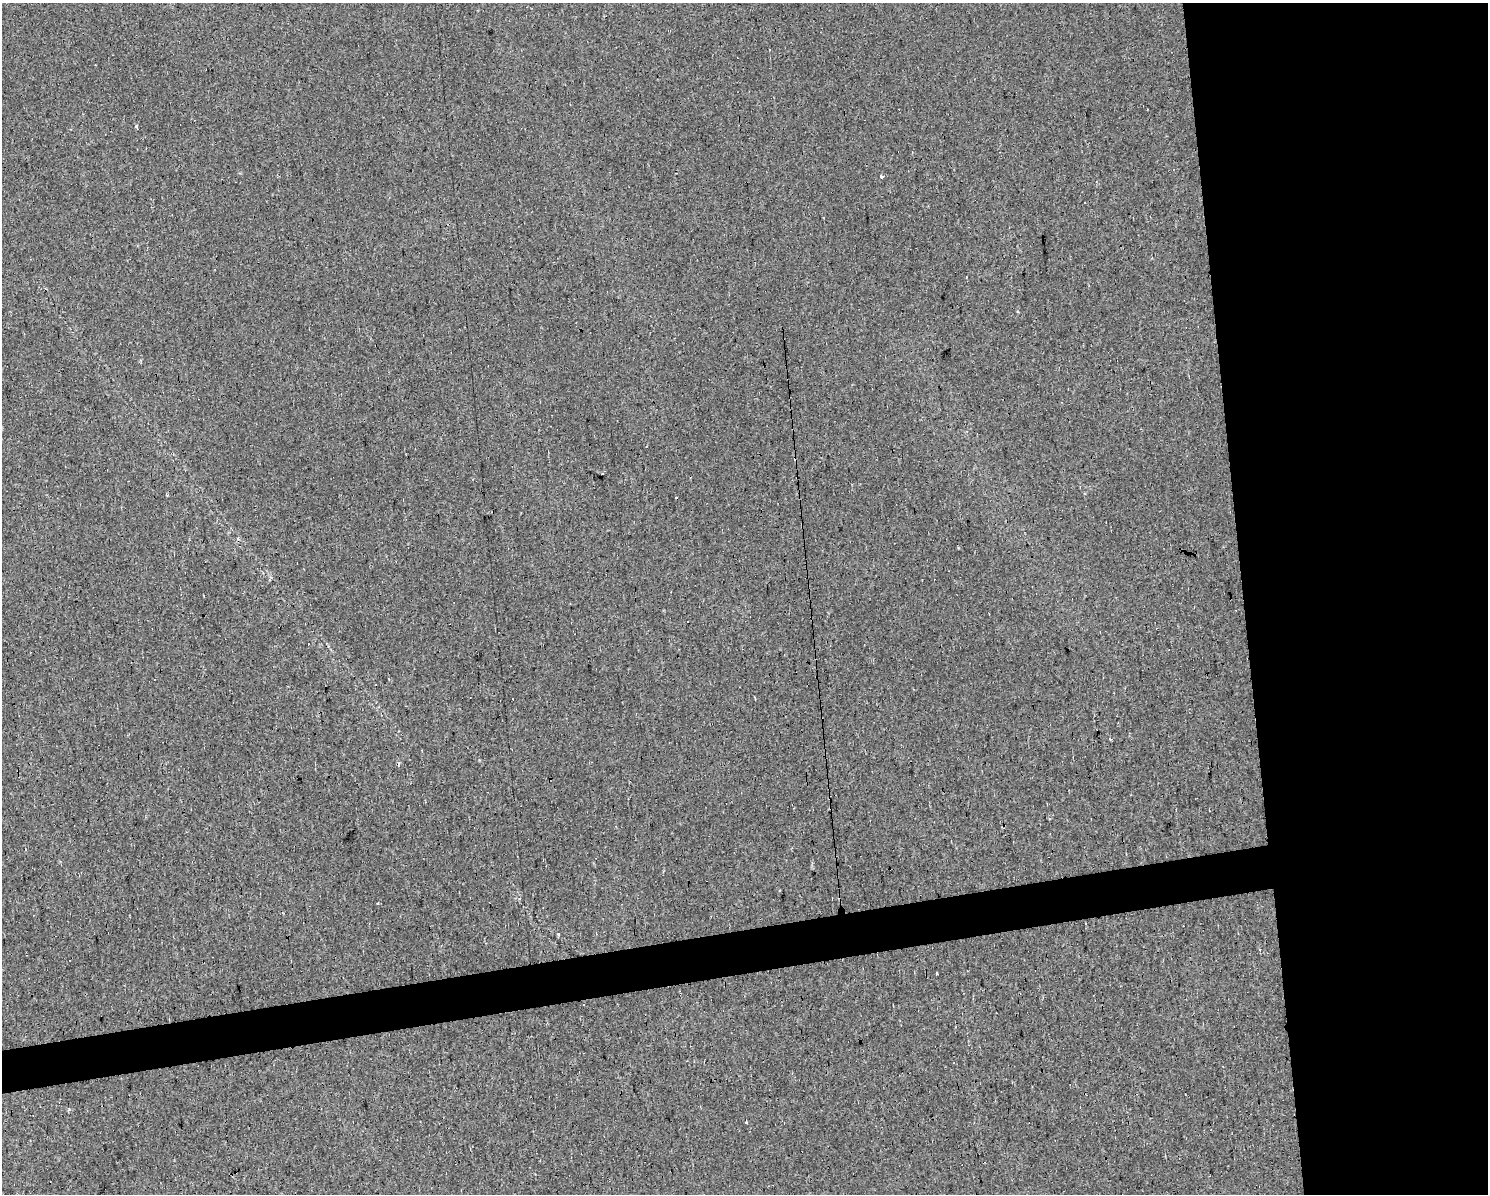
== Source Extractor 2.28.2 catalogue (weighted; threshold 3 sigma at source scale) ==
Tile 6 of 3 x 4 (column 3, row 2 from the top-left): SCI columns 3034-4519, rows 2387-3578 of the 4537 x 4771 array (HDU 1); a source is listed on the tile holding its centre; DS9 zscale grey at full resolution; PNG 1490 x 1196 px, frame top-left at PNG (2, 3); no overlay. Shown black and unused: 20% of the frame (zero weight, under 2 of 3 exposures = <1% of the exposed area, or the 3 px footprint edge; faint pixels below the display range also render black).
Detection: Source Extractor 2.28.2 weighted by HDU 2 'WHT'; one run over the whole footprint, this tile lists its part. Background 0.0262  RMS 0.0059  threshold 0.0264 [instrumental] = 3 sigma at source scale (4.5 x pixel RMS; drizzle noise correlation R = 1.50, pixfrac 1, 0.0396/0.0396 arcsec/px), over >= 5 px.
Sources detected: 13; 6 cosmic-ray / hot-pixel residue — not listed; the other 7 listed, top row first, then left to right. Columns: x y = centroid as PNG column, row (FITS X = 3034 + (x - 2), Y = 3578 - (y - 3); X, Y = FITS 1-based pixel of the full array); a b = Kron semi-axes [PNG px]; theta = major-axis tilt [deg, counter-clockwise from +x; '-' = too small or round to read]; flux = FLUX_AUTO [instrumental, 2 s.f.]
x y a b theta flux
137 127 3 3 - 2.5
882 177 3 3 - 1.7
755 698 3 2 - 1.7
1110 739 4 3 - 0.52
558 934 3 3 - 3.3
937 974 3 3 - 4.2
746 1122 3 3 - 1.2